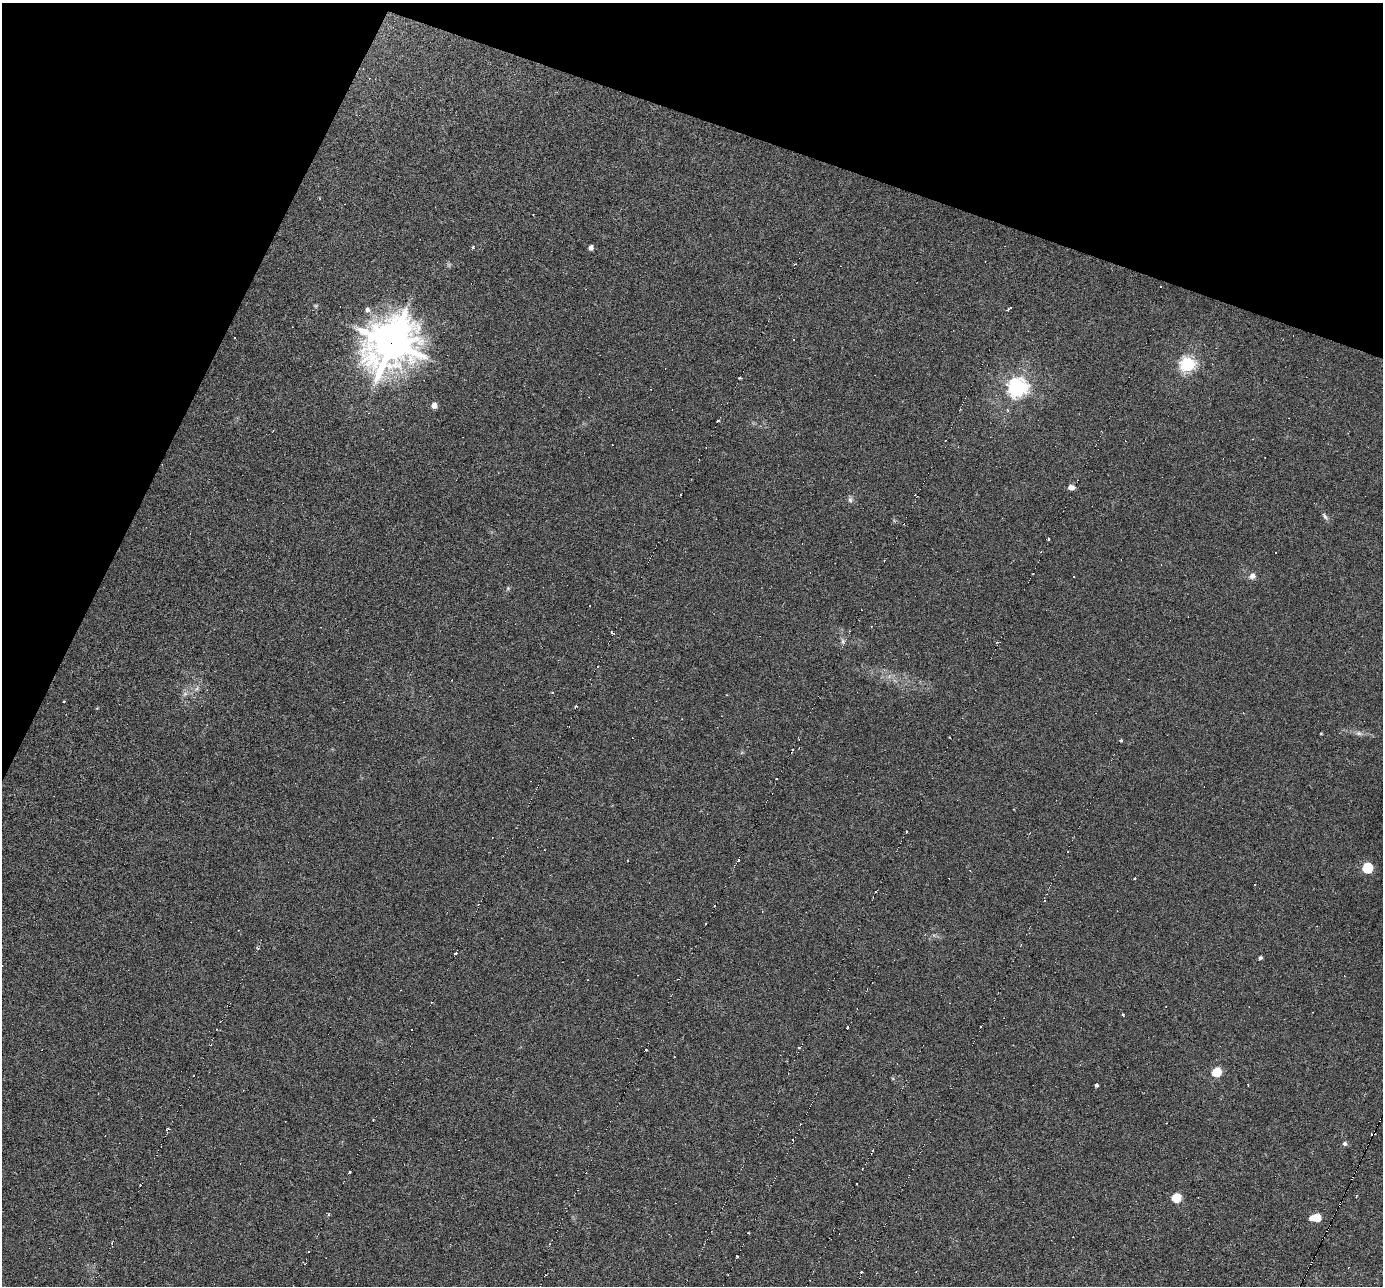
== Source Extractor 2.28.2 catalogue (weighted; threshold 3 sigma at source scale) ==
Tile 2 of 4 x 4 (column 2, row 1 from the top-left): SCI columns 1382-2762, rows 3996-5279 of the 5556 x 5578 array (HDU 1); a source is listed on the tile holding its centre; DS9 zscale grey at full resolution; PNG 1385 x 1288 px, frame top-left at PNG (2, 3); no overlay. Shown black and unused: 19% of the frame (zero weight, under 3 of 6 exposures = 2% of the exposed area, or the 3 px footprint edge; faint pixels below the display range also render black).
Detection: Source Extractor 2.28.2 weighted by HDU 2 'WHT'; one run over the whole footprint, this tile lists its part. Background -0.17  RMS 0.0059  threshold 0.0241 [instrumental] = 3 sigma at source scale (4.09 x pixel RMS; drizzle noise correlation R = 1.36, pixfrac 0.8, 0.05/0.05 arcsec/px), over >= 5 px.
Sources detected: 103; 1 too faint to see at this stretch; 39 cosmic-ray / hot-pixel residue — not listed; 1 inside a brighter listed object's ellipse — not listed separately; the other 62 listed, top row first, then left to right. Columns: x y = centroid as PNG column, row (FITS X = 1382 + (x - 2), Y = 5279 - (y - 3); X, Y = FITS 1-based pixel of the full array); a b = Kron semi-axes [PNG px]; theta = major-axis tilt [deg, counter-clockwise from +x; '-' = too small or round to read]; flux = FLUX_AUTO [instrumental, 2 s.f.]
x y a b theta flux
473 247 4 4 - 0.66
591 247 5 4 - 2.4
316 306 6 5 - 0.71
367 309 8 7 - 2
1009 309 6 2 27 1.4
235 338 3 2 - 0.53
391 343 17 14 46 2000
1187 364 7 6 - 140
740 378 4 2 - 0.75
1017 387 8 7 - 270
650 389 3 2 - 0.53
434 405 5 5 - 4.1
1007 410 4 4 - 0.82
717 421 3 3 - 1.3
1071 487 8 6 2 2.4
680 495 2 2 - 0.49
850 500 8 7 - 1.6
1325 516 12 5 -52 1.5
1048 539 3 2 - 0.75
1252 576 9 8 - 2.7
508 588 6 4 47 0.78
861 610 2 2 - 0.56
612 632 4 3 - 0.89
842 641 8 4 -82 1.4
197 688 10 5 46 1.9
185 694 7 6 - 1.7
64 702 3 2 - 0.5
1321 733 3 2 - 0.4
1359 733 9 6 -3 2
1121 740 5 3 - 0.79
793 750 3 2 - 0.55
776 779 2 2 - 0.72
906 832 3 2 - 0.75
627 860 3 2 - 0.34
738 860 3 2 - 0.79
1367 868 6 6 - 42
1254 885 3 3 - 0.93
876 891 3 3 - 1.6
1045 900 5 4 - 0.77
258 948 4 3 - 0.69
455 953 4 2 - 1.2
1260 958 4 4 - 1.1
1123 1014 4 3 - 0.64
980 1026 2 2 - 0.52
847 1027 2 2 - 0.85
412 1030 3 3 - 0.91
798 1047 3 2 - 0.62
646 1050 3 2 - 1
1216 1072 6 5 - 23
1096 1085 4 3 - 1.7
1380 1120 3 2 - 3.6
167 1129 5 2 - 0.42
1373 1134 7 3 4 1
792 1139 4 3 - 0.7
1345 1144 6 5 - 1.3
349 1171 3 3 - 1.5
1352 1178 3 2 - 3.1
1356 1195 3 2 - 0.54
1176 1198 9 9 - 7.5
1317 1217 6 5 - 11
737 1256 3 2 - 0.52
1300 1286 3 2 - 25
Overlapping masked pixels (flux is a lower limit): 5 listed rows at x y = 391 343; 1380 1120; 1373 1134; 1352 1178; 1300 1286
Isophote crosses this tile's border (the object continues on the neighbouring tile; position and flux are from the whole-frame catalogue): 1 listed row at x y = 1300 1286